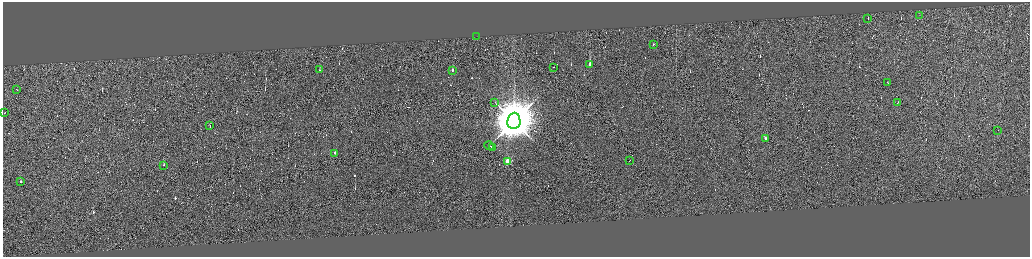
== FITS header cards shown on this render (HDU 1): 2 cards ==
NAXIS1  =                 4110
NAXIS2  =                 1018

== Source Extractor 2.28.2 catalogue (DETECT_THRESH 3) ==
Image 4110 x 1018 px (HDU 1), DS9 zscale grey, zoomed out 1/4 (1 PNG px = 4 x 4 image px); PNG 1032 x 259 px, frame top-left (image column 4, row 1017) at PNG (3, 2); each listed source drawn as its Kron ellipse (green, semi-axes under 4 px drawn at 4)
Background 0.242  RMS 3.8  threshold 11.5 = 3 sigma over >= 5 px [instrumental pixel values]
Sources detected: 401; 377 cannot appear on this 1/4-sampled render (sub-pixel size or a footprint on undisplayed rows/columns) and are neither listed nor drawn; the other 24 listed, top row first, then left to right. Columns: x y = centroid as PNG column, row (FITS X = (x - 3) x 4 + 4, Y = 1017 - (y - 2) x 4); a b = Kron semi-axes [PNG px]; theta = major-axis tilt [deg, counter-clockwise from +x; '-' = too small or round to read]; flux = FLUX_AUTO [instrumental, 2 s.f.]
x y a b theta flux
919 15 2 1 - 1.1e+03
868 18 2 1 - 1.7e+04
477 36 2 1 - 1.5e+03
653 44 2 1 - 2.4e+04
590 64 2 1 - 5.6e+05
554 67 2 1 - 5.9e+03
319 70 2 1 - 1.1e+04
453 70 2 1 - 2.3e+04
888 82 2 1 - 1.3e+04
17 89 2 1 - 3.2e+04
495 102 2 1 - 5.3e+02
898 102 2 1 - 2.0e+04
4 112 2 1 - 1.1e+04
514 121 8 6 84 1.6e+07
210 126 2 1 - 2.1e+04
998 130 2 1 - 2.4e+04
765 138 2 1 - 3.0e+04
489 146 5 1 - 3.3e+04
493 147 3 1 - 3.6e+04
335 153 3 1 - 3.9e+05
629 160 2 1 - 1.5e+04
508 161 2 2 - 1.3e+05
164 165 2 1 - 2.0e+04
21 181 2 1 - 1.3e+04
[377 sub-pixel or undisplayed-footprint detections neither listed nor drawn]